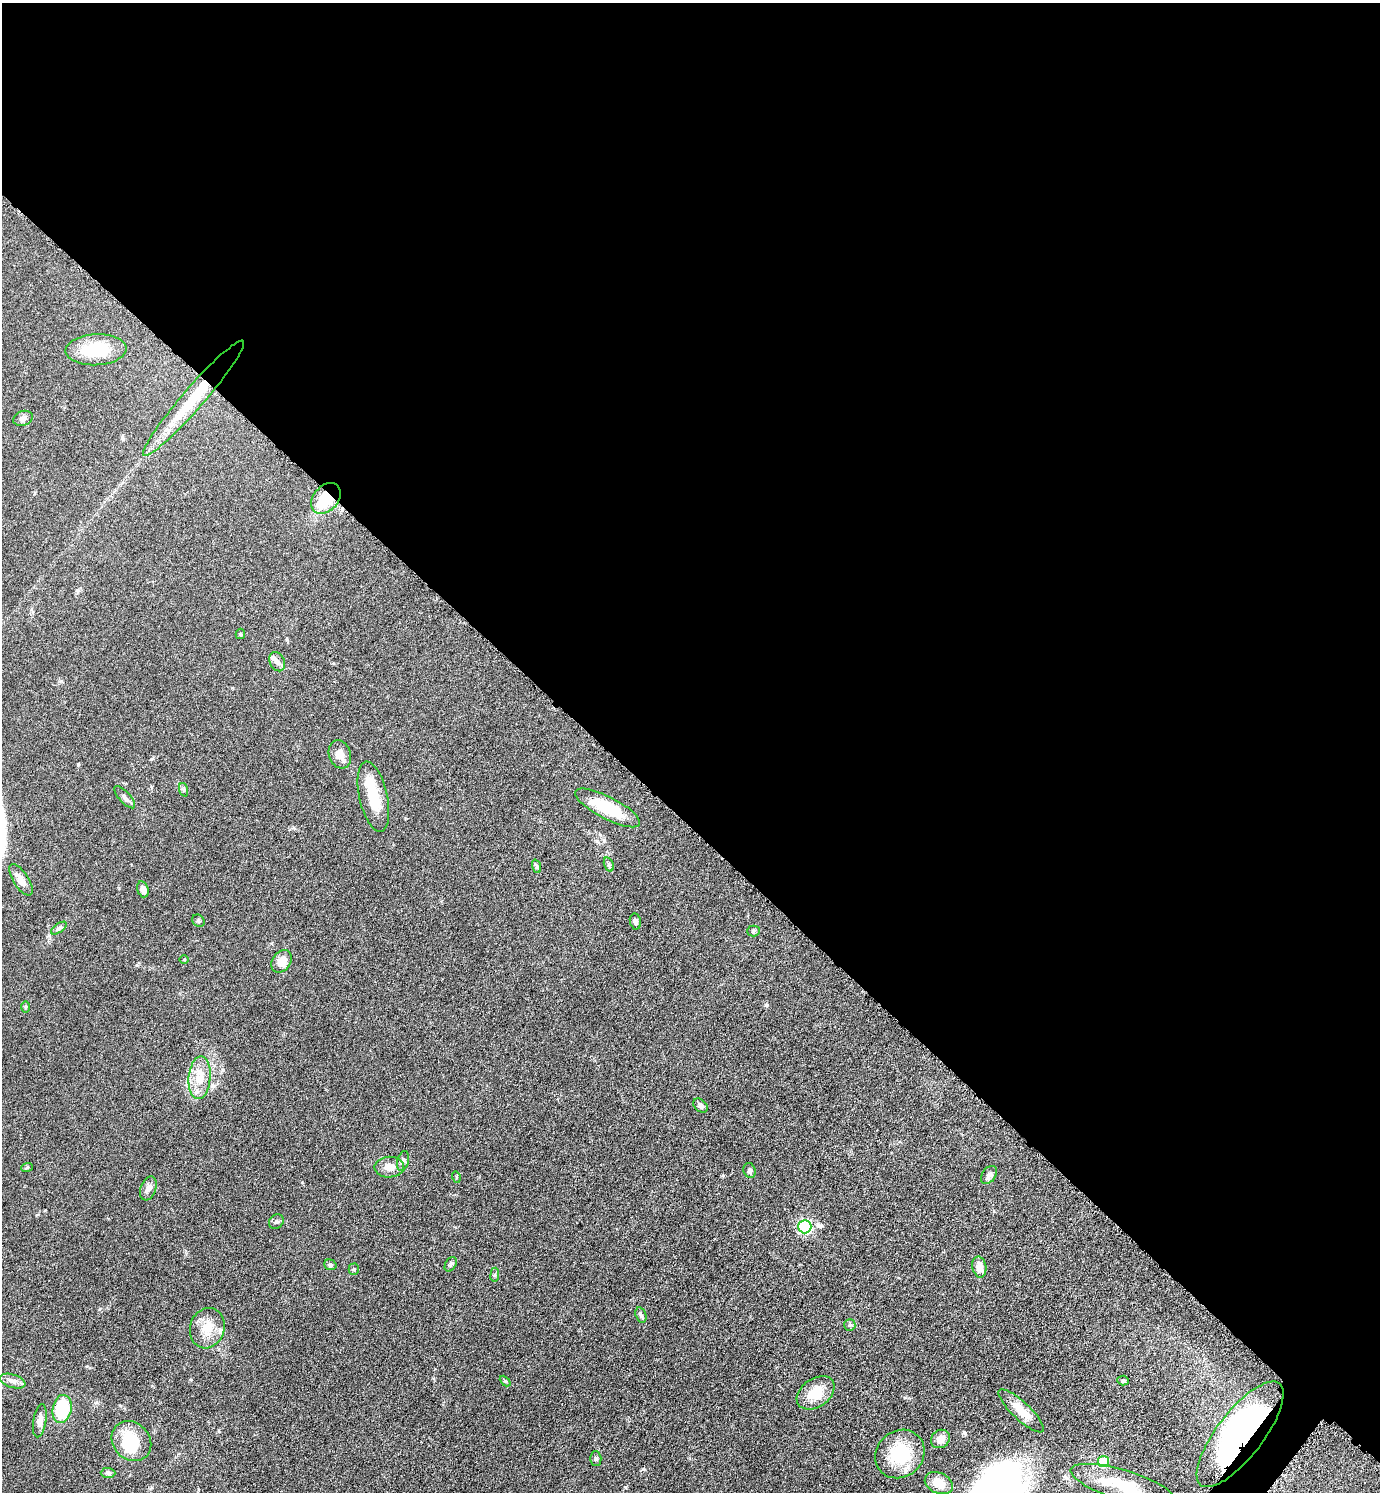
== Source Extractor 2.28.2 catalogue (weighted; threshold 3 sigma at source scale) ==
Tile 3 of 4 x 4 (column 3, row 1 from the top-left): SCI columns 2918-4295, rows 4477-5966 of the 5975 x 5973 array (HDU 1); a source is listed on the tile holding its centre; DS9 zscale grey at full resolution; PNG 1382 x 1494 px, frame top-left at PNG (2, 3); each listed source drawn as its Kron ellipse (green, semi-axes under 4 px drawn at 4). Shown black and unused: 56% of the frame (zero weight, under 4 of 8 exposures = <1% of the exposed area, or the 3 px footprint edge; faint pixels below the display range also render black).
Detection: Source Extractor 2.28.2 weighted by HDU 2 'WHT'; one run over the whole footprint, this tile lists its part. Background 0.0485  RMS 0.004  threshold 0.0165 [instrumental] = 3 sigma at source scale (4.09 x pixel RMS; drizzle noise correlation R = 1.36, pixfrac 0.8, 0.05/0.05 arcsec/px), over >= 5 px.
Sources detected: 61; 1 inside a brighter object's white glare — neither listed nor drawn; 3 inside a brighter listed object's ellipse — not listed separately; the other 57 listed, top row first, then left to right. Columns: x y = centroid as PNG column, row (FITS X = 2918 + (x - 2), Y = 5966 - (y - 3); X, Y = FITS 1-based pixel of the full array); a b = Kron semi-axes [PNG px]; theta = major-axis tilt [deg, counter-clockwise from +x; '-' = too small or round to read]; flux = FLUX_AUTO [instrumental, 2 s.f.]
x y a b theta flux
96 350 30 15 3 14
194 398 76 10 49 20
23 418 10 7 22 1.4
326 498 17 12 49 14
240 634 5 4 - 0.49
277 662 10 7 -63 1.6
340 754 14 11 -72 3.4
184 790 7 4 -71 0.65
125 797 14 5 -48 1.3
373 797 36 14 -77 11
608 808 36 11 -27 16
609 864 7 4 -71 0.62
536 866 7 4 -71 0.62
21 880 18 7 -57 3.6
143 889 8 5 -74 2.5
198 921 7 5 -47 0.63
635 921 8 5 -79 0.94
59 928 9 4 36 0.85
753 931 6 5 - 0.65
184 960 5 3 - 0.34
282 961 12 9 55 4.4
26 1007 6 4 89 0.47
200 1078 21 11 85 7.7
700 1105 8 6 -40 1.3
403 1161 10 6 75 1.1
27 1167 6 3 20 0.42
389 1167 15 10 1 3.4
750 1170 7 6 - 1.2
989 1175 10 6 54 1.5
456 1177 6 3 -73 0.37
148 1188 12 7 70 1.7
276 1221 8 6 40 0.9
805 1227 6 6 - 50
451 1264 8 5 59 0.77
330 1265 6 5 - 0.87
979 1267 10 7 -80 3.8
354 1269 5 5 - 0.52
495 1275 7 3 82 0.54
641 1315 8 5 -72 0.86
850 1325 6 5 - 0.65
207 1328 20 17 72 6.8
13 1381 13 6 -18 1.9
505 1381 6 4 -44 0.46
1123 1381 5 5 - 0.64
816 1393 21 14 35 8.5
62 1409 14 9 80 19
1021 1411 30 9 -43 5.8
40 1421 17 6 81 2.3
1240 1434 64 23 52 140
940 1439 10 8 40 3.3
131 1441 21 18 -47 15
900 1454 26 23 40 18
596 1458 7 5 -87 0.67
1103 1461 5 5 - 13
108 1473 7 5 0 0.77
939 1483 14 10 -24 5.9
1122 1485 54 15 -16 17
Overlapping masked pixels (flux is a lower limit): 3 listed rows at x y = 194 398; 326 498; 1240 1434
Isophote crosses this tile's border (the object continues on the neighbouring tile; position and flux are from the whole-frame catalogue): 1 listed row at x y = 1122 1485
Unlisted compact peaks at least as high as the median listed source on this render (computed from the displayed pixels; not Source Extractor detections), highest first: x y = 766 1005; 964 1432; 78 764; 61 681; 994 1211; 119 888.